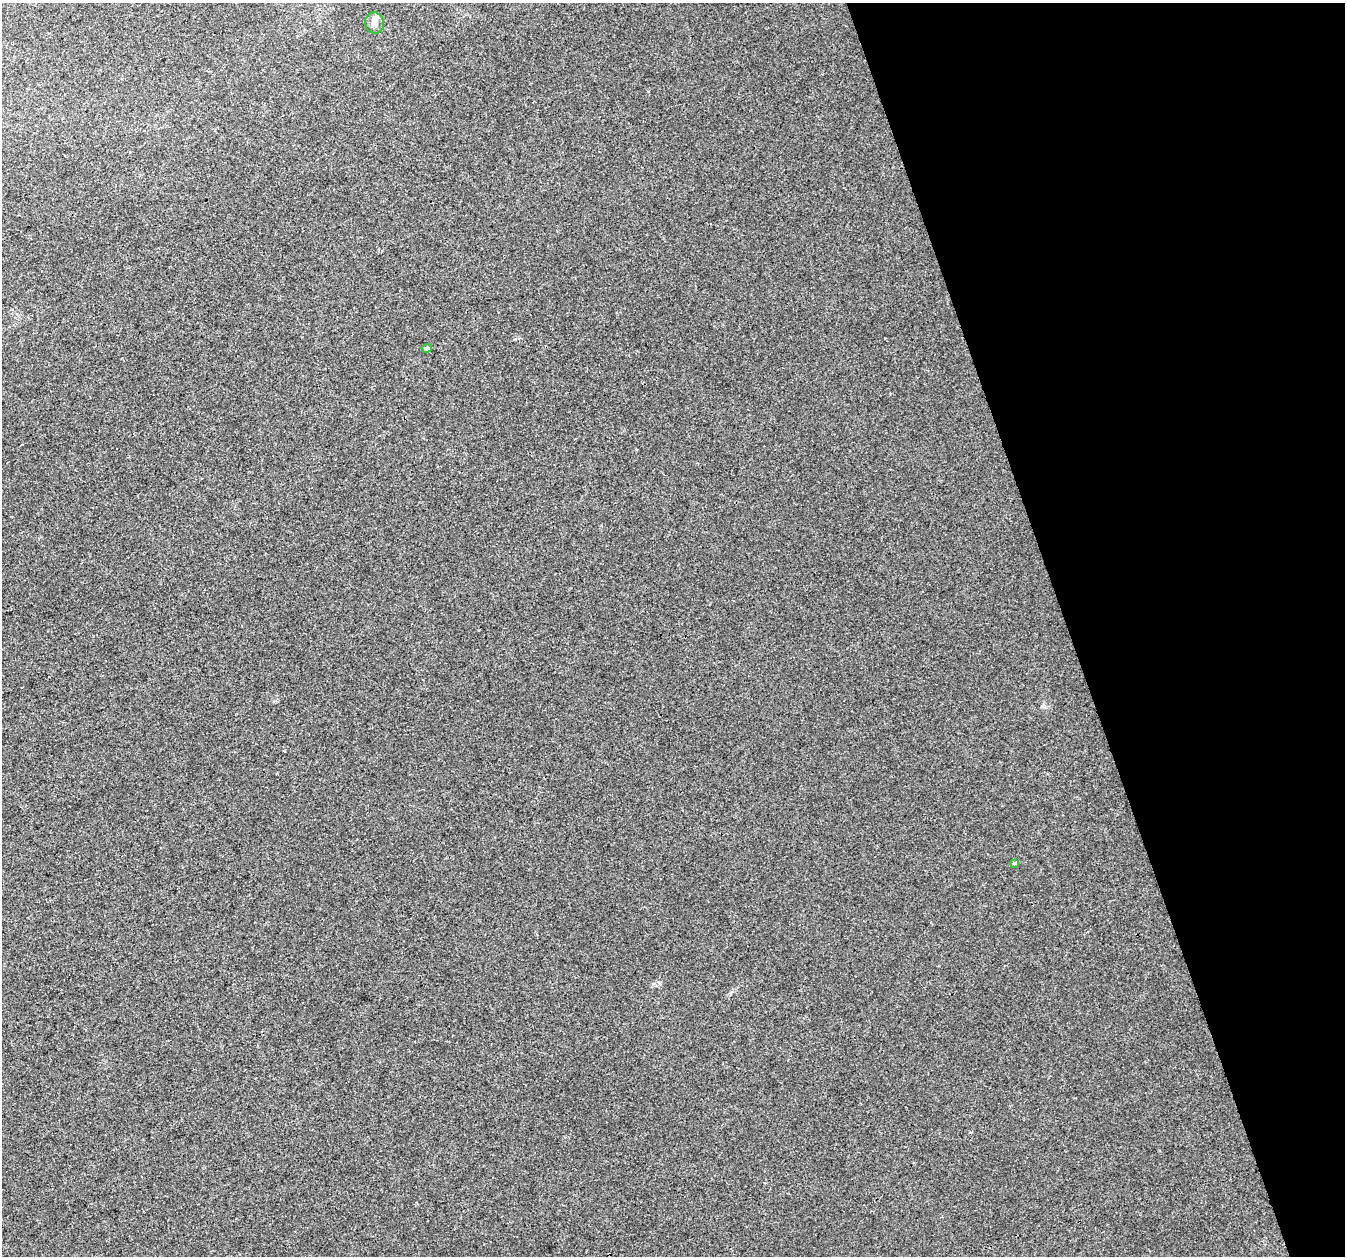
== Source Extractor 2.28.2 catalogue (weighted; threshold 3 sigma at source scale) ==
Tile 12 of 4 x 4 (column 4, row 3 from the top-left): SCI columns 4031-5373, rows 1372-2625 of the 5373 x 5196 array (HDU 1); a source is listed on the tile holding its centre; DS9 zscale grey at full resolution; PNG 1347 x 1258 px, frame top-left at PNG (2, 3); each listed source drawn as its Kron ellipse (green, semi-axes under 4 px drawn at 4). Shown black and unused: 21% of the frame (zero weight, under 3 of 4 exposures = <1% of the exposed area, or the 3 px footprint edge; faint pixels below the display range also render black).
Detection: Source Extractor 2.28.2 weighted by HDU 2 'WHT'; one run over the whole footprint, this tile lists its part. Background 0.00625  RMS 0.0038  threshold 0.017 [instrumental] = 3 sigma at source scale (4.5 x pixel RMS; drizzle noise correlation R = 1.50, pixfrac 1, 0.0396/0.0396 arcsec/px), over >= 5 px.
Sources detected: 4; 1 inside a brighter listed object's ellipse — not listed separately; the other 3 listed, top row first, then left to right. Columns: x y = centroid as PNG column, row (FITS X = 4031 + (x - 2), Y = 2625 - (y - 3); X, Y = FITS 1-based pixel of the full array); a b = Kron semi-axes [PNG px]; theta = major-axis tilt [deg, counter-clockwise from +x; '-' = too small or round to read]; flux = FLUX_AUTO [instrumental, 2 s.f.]
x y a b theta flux
375 23 10 9 - 2.1
427 348 5 4 - 0.83
1014 863 4 3 - 0.4